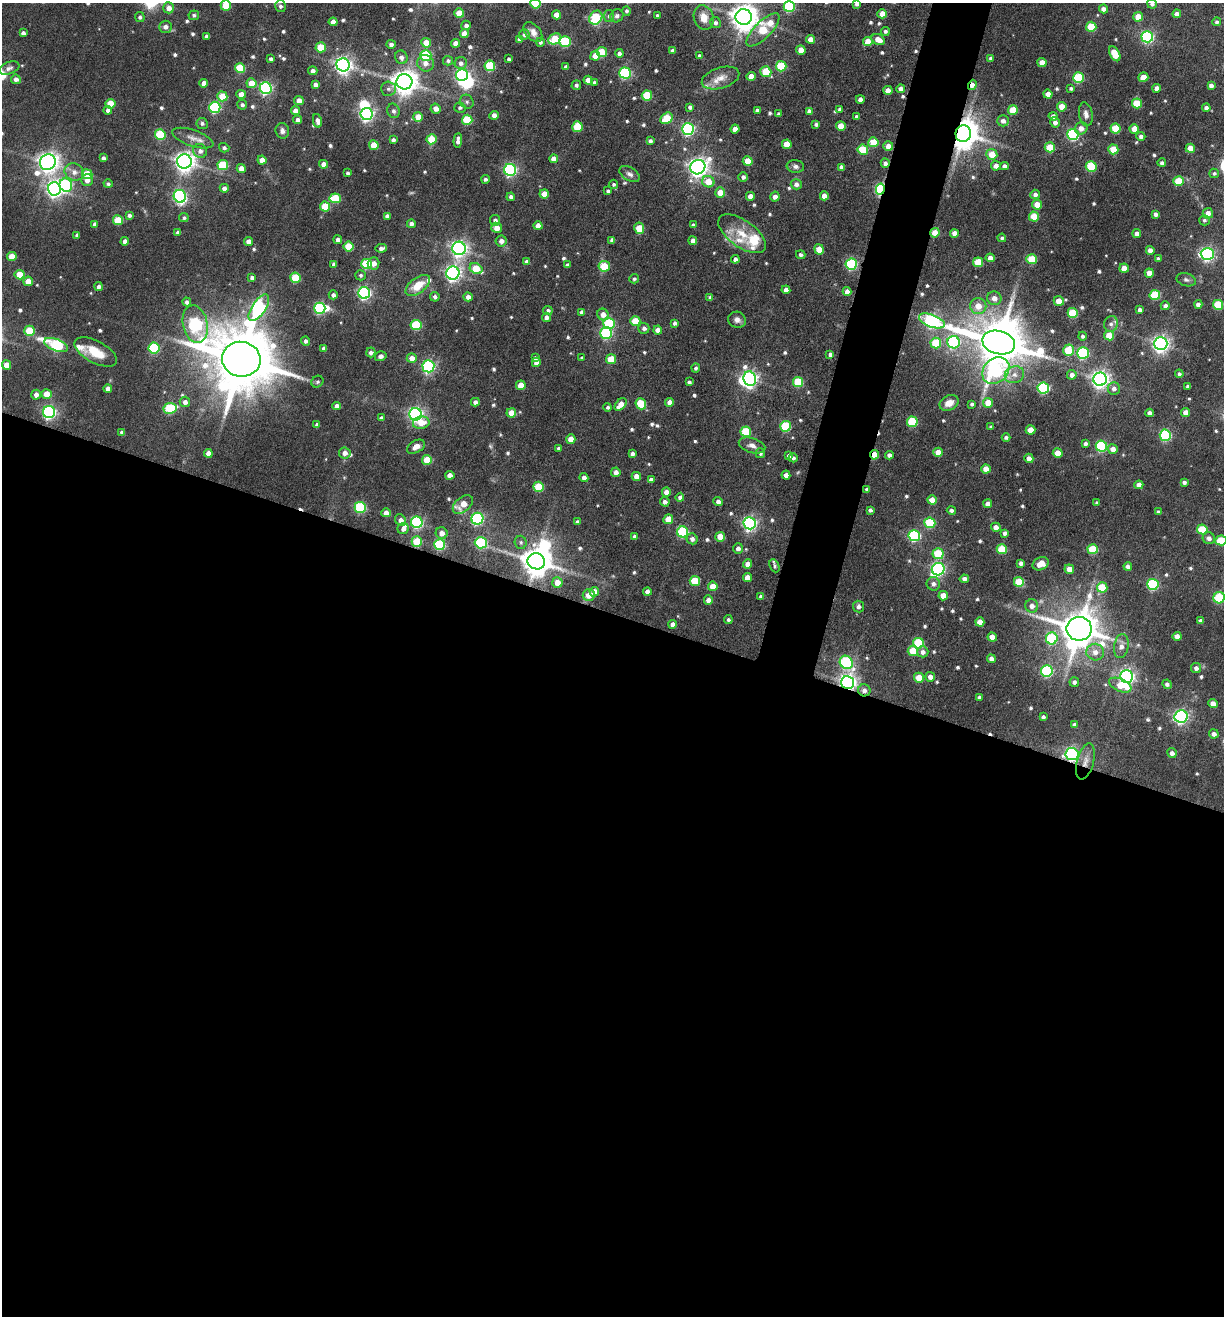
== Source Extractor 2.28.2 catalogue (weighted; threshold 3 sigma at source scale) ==
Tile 14 of 4 x 4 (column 2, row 4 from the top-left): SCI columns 1356-2577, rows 7-1320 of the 5278 x 5266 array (HDU 1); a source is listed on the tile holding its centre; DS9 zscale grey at full resolution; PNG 1226 x 1318 px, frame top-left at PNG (2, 3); each listed source drawn as its Kron ellipse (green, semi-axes under 4 px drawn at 4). Shown black and unused: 56% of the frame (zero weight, under 5 of 9 exposures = <1% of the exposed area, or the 3 px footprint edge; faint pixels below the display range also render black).
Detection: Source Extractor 2.28.2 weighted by HDU 2 'WHT'; one run over the whole footprint, this tile lists its part. Background 0.0956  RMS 0.0062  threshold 0.0254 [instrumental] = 3 sigma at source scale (4.09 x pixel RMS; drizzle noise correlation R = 1.36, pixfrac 0.8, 0.05/0.05 arcsec/px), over >= 5 px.
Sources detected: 638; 3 too faint to see at this stretch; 5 inside a brighter object's white glare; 1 cosmic-ray / hot-pixel residue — neither listed nor drawn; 6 inside a brighter listed object's ellipse — not listed separately; of the other 623, all 500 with FLUX_AUTO >= 1.23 (the completeness limit of this list) listed and drawn (123 fainter detections not listed), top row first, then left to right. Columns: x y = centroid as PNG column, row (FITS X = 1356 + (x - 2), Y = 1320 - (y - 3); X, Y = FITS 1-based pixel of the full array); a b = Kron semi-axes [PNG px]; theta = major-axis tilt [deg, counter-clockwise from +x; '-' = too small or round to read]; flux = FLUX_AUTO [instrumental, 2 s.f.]
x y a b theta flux
535 3 5 5 - 26
856 4 4 3 - 1.5
1152 4 5 4 - 2
226 5 5 5 - 19
280 6 6 5 - 1.7
789 6 5 5 - 53
169 8 5 5 - 4.6
1103 9 4 4 - 3
627 11 5 4 - 1.4
459 13 5 5 - 12
882 14 5 4 - 9
1177 14 4 4 - 2.9
194 15 5 5 - 1.3
557 15 4 4 - 6.2
657 15 3 3 - 1.4
609 16 6 5 - 1.5
617 16 7 6 - 1.7
140 17 5 5 - 1.5
744 17 8 8 - 760
1138 17 5 4 - 9.7
596 18 7 6 - 39
704 18 12 10 -72 7.2
333 22 4 4 - 5
1217 22 4 4 - 1.4
715 23 5 5 - 1.7
466 25 5 4 - 2.3
165 27 6 6 - 3.2
1091 27 5 5 - 23
763 30 22 8 45 27
885 31 4 4 - 1.5
533 32 11 7 -49 4.3
23 33 4 4 - 2.3
464 34 4 4 - 6.3
524 35 5 5 - 1.9
207 36 4 4 - 1.8
1147 37 6 5 - 99
520 39 4 4 - 2.3
555 39 7 5 26 17
810 39 4 4 - 4.3
878 39 7 5 -29 7.6
565 41 5 5 - 44
868 41 5 4 - 9.2
540 42 4 4 - 1.6
426 43 5 5 - 9.1
456 43 4 4 - 5
391 44 5 4 - 2.2
321 47 5 5 - 17
801 50 4 4 - 8
673 51 4 4 - 2.1
602 52 5 5 - 22
619 53 4 4 - 2
1115 54 8 5 -61 16
426 55 5 5 - 47
595 56 5 5 - 9
700 56 4 4 - 1.9
401 57 7 6 - 2.8
991 58 4 4 - 1.5
271 59 3 3 - 1.3
509 59 4 3 - 1.5
448 61 5 4 - 1.5
1042 62 4 4 - 5.6
426 63 8 8 - 3.8
461 63 6 6 - 2.6
343 65 7 6 - 270
490 66 5 5 - 37
781 66 5 5 - 35
566 67 4 4 - 2.4
9 68 11 6 21 2.5
240 68 5 5 - 24
313 71 4 4 - 2.4
766 72 6 5 - 25
625 73 5 5 - 75
462 75 6 6 - 130
751 76 4 4 - 6.7
1143 77 5 4 - 8.4
721 78 19 10 17 7.6
1079 78 5 5 - 43
16 79 5 4 - 2.6
588 80 4 4 - 5.4
404 82 8 7 - 660
594 82 4 3 - 1.5
204 83 4 4 - 4.9
251 83 5 5 - 11
315 84 4 4 - 3.1
576 85 5 4 - 1.7
972 85 5 4 - 4.8
1211 86 4 4 - 2.7
266 88 6 6 - 110
1071 88 4 4 - 1.3
1157 88 4 4 - 3.8
388 89 7 7 - 2.1
901 89 4 4 - 3.8
888 90 5 4 - 5.9
241 94 5 4 - 6.3
1048 94 4 4 - 5.5
647 95 5 5 - 30
222 96 5 5 - 16
860 99 4 4 - 3.2
299 100 5 4 - 4.5
467 102 7 6 - 1.6
1137 103 5 5 - 21
110 104 5 5 - 14
242 105 5 4 - 1.6
215 107 5 5 - 68
690 107 4 3 - 1.7
1062 107 5 4 - 11
460 108 5 5 - 1.3
1206 108 4 4 - 2
436 109 5 5 - 4.8
840 109 4 4 - 1.8
108 110 4 4 - 2.4
757 110 4 3 - 1.4
1013 110 5 5 - 17
295 111 4 4 - 4.8
393 111 7 6 - 2.1
809 111 4 4 - 3
367 114 6 6 - 160
778 114 4 3 - 1.3
1086 114 12 6 -80 3.6
494 115 5 4 - 3.3
856 116 4 4 - 1.4
1053 116 4 4 - 3
418 117 5 5 - 8.6
667 118 7 5 41 23
298 120 4 4 - 2.7
467 120 5 5 - 27
317 121 7 4 -79 2.8
1003 121 5 5 - 3.2
1055 122 5 4 - 3
202 123 6 5 - 1.3
816 124 4 3 - 1.6
841 126 5 4 - 9.1
577 127 5 5 - 21
1081 128 6 6 - 4.7
1115 128 5 5 - 23
688 129 6 6 - 120
735 129 4 4 - 4.7
1134 129 5 4 - 8.6
282 131 8 6 -75 2.5
963 133 8 7 - 1200
160 135 5 5 - 33
1073 135 6 5 - 75
1141 136 4 4 - 2.3
193 138 22 8 -19 5.6
431 139 5 5 - 18
393 140 4 4 - 2
458 140 7 4 86 3.1
650 141 4 4 - 2.1
873 142 5 5 - 17
787 144 5 4 - 12
374 145 5 4 - 14
888 146 5 4 - 5.7
1050 147 5 5 - 18
224 148 5 4 - 1.4
1190 148 5 4 - 8.7
1113 149 5 5 - 16
863 150 5 5 - 25
200 151 7 7 - 2.9
992 154 5 5 - 9.9
103 158 4 4 - 1.9
554 159 4 4 - 4.6
262 160 4 4 - 5.3
184 161 7 7 - 410
748 161 5 4 - 12
48 162 8 7 - 430
885 163 4 4 - 2.4
1162 163 4 4 - 1.8
323 164 4 4 - 3.8
223 165 5 5 - 32
795 166 9 6 -8 2.1
996 166 5 5 - 3.5
1004 166 4 4 - 2.8
1091 166 5 5 - 35
698 167 7 7 - 370
841 167 4 4 - 2.2
241 168 4 4 - 5.1
510 170 6 6 - 110
74 172 10 8 -28 4.2
347 173 4 3 - 1.3
1214 173 5 4 - 1.3
87 174 5 5 - 19
630 174 11 6 -32 2.5
743 177 5 4 - 2
485 179 4 4 - 1.6
87 180 6 5 - 3.9
1179 181 5 5 - 19
708 182 6 5 - 11
108 184 4 4 - 1.4
614 184 4 4 - 1.3
796 184 5 5 - 2.9
66 185 7 6 - 68
224 188 4 4 - 2.4
54 189 7 6 - 250
880 189 6 4 76 90
608 191 4 4 - 1.6
720 193 5 5 - 9.5
544 194 4 4 - 7.5
1035 194 5 4 - 2.8
180 196 6 6 - 100
750 196 4 4 - 4.7
824 196 4 4 - 4.8
511 197 4 4 - 2.6
775 197 5 4 - 3.4
335 198 5 5 - 25
1037 205 5 5 - 8.1
325 207 5 5 - 20
1208 213 5 5 - 4
1156 214 4 4 - 2
129 215 4 4 - 1.6
387 216 4 4 - 2.4
1034 217 5 5 - 14
184 218 5 4 - 1.4
118 220 5 5 - 21
495 220 5 5 - 2.4
1204 220 5 5 - 1.3
95 224 4 4 - 2.5
411 224 4 4 - 2.5
693 225 4 3 - 1.5
538 226 4 4 - 5.6
497 228 6 5 - 6.5
639 228 6 5 - 15
178 232 4 4 - 2.3
935 233 5 4 - 8.9
954 233 4 4 - 4.8
742 234 28 13 -36 16
1137 234 4 4 - 2.8
77 235 4 3 - 1.8
1002 238 4 4 - 1.4
338 240 4 4 - 2.7
612 240 4 4 - 2
125 241 4 4 - 2.9
248 241 4 4 - 4.7
501 241 5 5 - 3.6
693 241 4 4 - 3.8
348 246 5 5 - 20
381 248 6 4 10 2.4
459 248 7 6 - 240
819 249 5 4 - 12
1150 250 4 4 - 3.9
1207 254 6 6 - 150
801 255 5 4 - 1.5
12 256 5 4 - 11
990 258 4 4 - 3.2
735 259 4 4 - 2.8
1032 259 5 5 - 23
1158 259 4 3 - 1.3
527 262 4 4 - 2.6
978 262 5 5 - 19
373 263 6 5 - 4.4
334 264 4 3 - 1.7
366 264 5 5 - 33
851 264 5 5 - 66
567 265 4 3 - 1.5
604 266 5 5 - 14
1124 268 5 4 - 6
476 269 7 5 -28 18
453 273 7 6 - 210
1149 273 4 4 - 6.1
20 275 5 5 - 13
360 275 5 5 - 1.4
252 278 4 4 - 2.1
295 278 5 5 - 25
634 279 5 4 - 1.3
1186 280 10 6 -15 1.8
28 281 5 4 - 7.6
418 285 14 7 36 13
99 287 4 4 - 1.9
786 290 4 4 - 3.9
847 291 4 4 - 3.4
364 293 6 6 - 120
333 295 4 4 - 2.1
1155 295 5 5 - 32
435 297 5 4 - 1.8
468 297 5 4 - 3
710 298 4 4 - 2.2
994 298 7 6 - 4.4
1059 301 5 5 - 8
187 302 4 4 - 2
1198 304 4 4 - 2.5
1218 305 5 5 - 28
978 306 8 8 - 8.2
1165 306 4 4 - 2.4
259 308 15 6 56 140
320 308 5 5 - 74
1140 310 4 4 - 1.9
548 311 5 4 - 1.9
582 312 4 4 - 2.7
1073 313 5 5 - 29
603 315 6 5 - 5.6
546 317 4 4 - 2.9
737 320 9 8 - 3.2
635 321 5 5 - 19
932 321 13 6 -20 160
609 323 6 5 - 42
675 323 4 4 - 1.8
195 324 19 12 -78 140
1111 324 8 6 73 2.4
416 325 5 5 - 38
644 328 5 5 - 2.5
658 330 4 4 - 4.6
29 331 5 5 - 23
606 333 6 5 - 69
1082 336 4 4 - 1.6
1109 336 5 5 - 13
306 341 4 4 - 2
954 342 6 6 - 78
999 342 16 11 -15 3600
936 343 5 5 - 26
1161 344 6 6 - 270
56 345 12 5 -23 64
154 348 5 5 - 47
324 348 4 4 - 2.4
1068 350 6 5 - 21
96 352 23 11 -28 14
371 352 5 4 - 2.3
1083 353 6 5 - 77
830 354 4 4 - 2.3
381 356 6 5 - 2
412 358 5 5 - 4.7
535 358 4 4 - 1.5
582 358 4 3 - 1.3
241 359 19 17 -10 5700
611 359 5 5 - 16
536 362 4 4 - 3.5
7 365 5 4 - 7.8
428 366 6 6 - 110
696 368 4 4 - 1.4
996 371 15 12 43 76
1179 374 4 4 - 1.4
1014 375 10 8 21 3.8
1072 375 5 4 - 3.5
750 379 7 6 - 200
1100 379 7 6 - 310
317 382 6 5 - 1.3
689 382 4 4 - 1.5
798 382 5 5 - 29
521 385 5 4 - 9.9
1188 386 4 3 - 1.6
1043 388 6 5 - 69
1114 388 6 6 - 2.9
108 389 4 4 - 3.5
47 394 5 5 - 9.7
36 395 5 4 - 3.5
185 402 5 5 - 2.6
475 402 4 4 - 2.8
670 402 4 4 - 5.2
949 403 10 7 25 5.8
988 403 5 5 - 9.5
621 404 7 4 47 8.2
641 404 5 5 - 26
972 404 3 3 - 1.4
337 406 4 4 - 3.2
608 407 4 4 - 1.3
170 408 6 5 - 43
49 412 6 6 - 140
511 413 5 4 - 10
1150 413 4 4 - 2.4
1186 413 4 4 - 5.9
415 414 6 6 - 180
381 418 4 4 - 2
912 422 5 5 - 37
421 423 8 6 11 8.4
317 424 3 3 - 1.3
786 426 5 5 - 38
991 427 4 4 - 1.6
1031 430 5 4 - 8.6
122 432 4 4 - 1.6
746 432 5 5 - 34
1165 435 6 5 - 78
1006 437 4 4 - 1.5
571 439 4 4 - 7.1
1085 444 4 4 - 1.9
752 445 13 7 -16 3.6
1101 446 5 5 - 66
416 447 10 6 28 4.3
558 448 3 3 - 1.3
1113 449 5 5 - 4.8
938 452 5 4 - 8.1
208 453 4 4 - 4.2
345 453 6 5 - 3.7
760 453 5 4 - 1.5
1058 453 5 4 - 9.4
632 454 4 4 - 2.1
874 455 5 4 - 16
890 455 4 4 - 2.7
789 456 4 4 - 2.5
793 458 4 4 - 1.7
1029 458 4 4 - 3.8
427 460 5 5 - 14
986 469 5 4 - 7.7
616 472 4 4 - 3.3
450 475 4 4 - 4.5
786 475 4 4 - 3.8
636 476 4 4 - 5
584 478 4 4 - 3.2
651 480 4 4 - 2.7
1184 482 4 4 - 1.9
1139 485 4 4 - 4
539 487 5 5 - 27
867 490 4 4 - 1.9
666 492 4 4 - 4.5
680 497 4 4 - 2.3
932 500 5 4 - 6.5
718 501 4 4 - 2.4
665 502 5 4 - 2.5
1097 503 4 3 - 1.4
463 504 11 7 40 9.7
988 504 4 4 - 3.6
360 507 5 5 - 55
870 510 4 4 - 1.8
951 510 4 4 - 1.9
1158 512 4 3 - 1.7
386 513 4 4 - 4.7
477 519 6 6 - 87
668 519 5 4 - 9.9
400 520 6 5 - 3.5
417 522 6 5 - 94
577 522 4 4 - 1.4
750 523 6 6 - 170
930 523 5 5 - 34
996 527 5 4 - 3.7
403 529 6 5 - 3
1202 529 5 5 - 20
683 532 5 5 - 55
442 533 6 6 - 4.9
1005 533 4 4 - 2
914 536 6 5 - 74
634 537 4 3 - 1.9
720 537 5 5 - 9.5
1209 538 6 5 - 2.7
692 539 5 5 - 2.9
1221 540 6 5 - 19
417 542 5 5 - 25
521 542 6 6 - 1.4
481 543 6 5 - 57
440 545 5 5 - 52
738 548 5 5 - 2.6
1002 549 5 5 - 23
1093 549 5 5 - 23
938 554 5 5 - 27
536 561 9 8 - 1100
1021 563 4 4 - 2.4
748 564 4 4 - 5.2
1041 564 8 6 27 8.1
774 566 7 4 -66 1.2
1128 566 4 4 - 2.5
938 569 6 6 - 130
1069 569 5 4 - 7.4
747 578 4 4 - 5.7
964 579 4 4 - 2.7
695 581 5 5 - 20
557 582 5 5 - 7.1
1019 582 5 5 - 21
933 584 7 6 - 2.5
1153 584 5 5 - 67
713 586 5 4 - 9.3
1102 587 5 5 - 23
647 591 4 4 - 3.5
594 592 5 4 - 7
589 595 6 5 - 6.9
943 596 5 4 - 9.2
761 597 4 4 - 2.1
1219 598 6 5 - 37
708 600 4 4 - 4.7
858 606 6 5 - 2.4
1032 606 6 6 - 3.9
728 620 4 4 - 1.4
1201 621 4 4 - 2.2
980 622 4 4 - 5.5
673 624 4 4 - 3.1
1079 629 12 12 - 1900
1177 636 4 4 - 4.9
992 637 5 4 - 7
1052 638 6 6 - 49
918 643 5 5 - 37
1121 646 12 7 82 4.3
913 651 5 5 - 16
923 652 5 5 - 2.9
1095 652 9 8 - 5.1
991 659 4 4 - 4
846 662 7 6 - 85
1196 668 5 5 - 2.4
1047 671 6 6 - 75
1127 676 6 6 - 210
930 677 5 5 - 3.2
919 678 5 5 - 11
848 682 6 6 - 290
1074 682 4 4 - 2
1167 684 5 4 - 2
1120 685 12 6 -23 12
864 690 6 6 - 3.1
979 697 4 3 - 1.5
1213 704 5 4 - 5.9
1043 717 4 3 - 1.6
1181 717 7 6 - 160
1075 725 4 4 - 2.2
1214 734 5 4 - 2.7
1172 753 5 4 - 2.9
1072 754 6 6 - 140
1085 761 18 8 74 5.7
Overlapping masked pixels (flux is a lower limit): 13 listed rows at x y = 972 85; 963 133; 885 163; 880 189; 935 233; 874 455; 867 490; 417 542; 536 561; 848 682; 864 690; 1072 754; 1085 761
Isophote crosses this tile's border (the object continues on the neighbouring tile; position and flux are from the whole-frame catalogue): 7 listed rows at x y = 535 3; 856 4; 1152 4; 226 5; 789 6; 1221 540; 1219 598